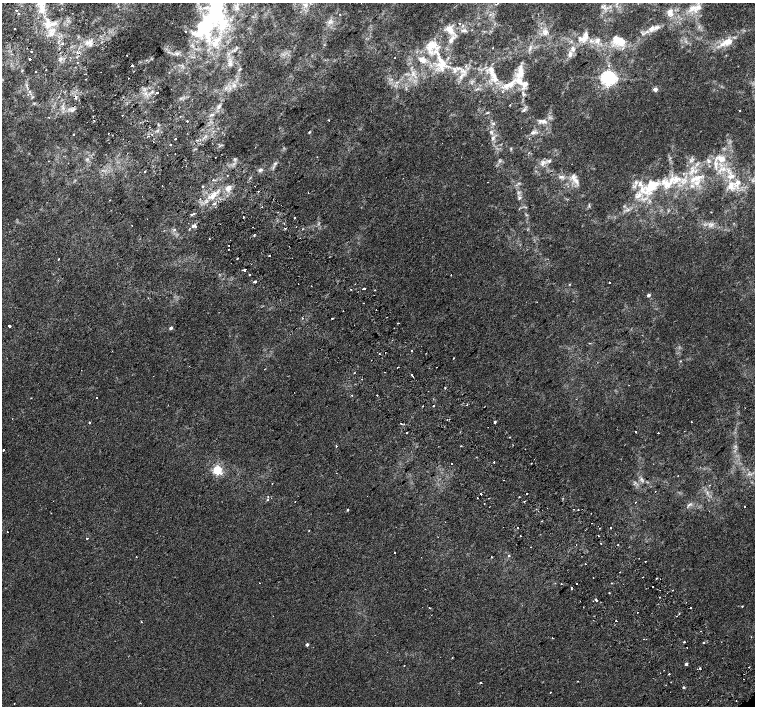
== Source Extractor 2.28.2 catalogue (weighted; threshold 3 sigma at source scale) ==
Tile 11 of 4 x 4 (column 3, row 3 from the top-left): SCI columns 3055-4560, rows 1606-3012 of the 6117 x 6089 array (HDU 1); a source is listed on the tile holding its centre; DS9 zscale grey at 2 x 2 block average (1 PNG px = mean of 2 x 2 image px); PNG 757 x 708 px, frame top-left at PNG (2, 3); no overlay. Shown black and unused: <1% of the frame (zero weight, under 2 of 3 exposures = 3% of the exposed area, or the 3 px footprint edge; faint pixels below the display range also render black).
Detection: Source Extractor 2.28.2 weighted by HDU 2 'WHT'; one run over the whole footprint, this tile lists its part. Background 0.00197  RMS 0.0023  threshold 0.0104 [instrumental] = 3 sigma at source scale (4.5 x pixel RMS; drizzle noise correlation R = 1.50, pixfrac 1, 0.0396/0.0396 arcsec/px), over >= 5 px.
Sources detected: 288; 28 cosmic-ray / hot-pixel residue — not listed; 23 inside a brighter listed object's ellipse — not listed separately; the other 237 listed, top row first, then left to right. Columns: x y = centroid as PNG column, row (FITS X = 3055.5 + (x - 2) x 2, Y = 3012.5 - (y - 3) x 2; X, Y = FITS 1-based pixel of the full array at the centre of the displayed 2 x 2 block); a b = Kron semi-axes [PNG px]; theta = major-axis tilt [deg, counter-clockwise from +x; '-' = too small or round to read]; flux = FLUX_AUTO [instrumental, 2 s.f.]
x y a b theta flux
305 5 7 4 -15 1.8
41 6 13 6 82 5.5
693 9 15 11 14 7.7
16 10 2 2 - 1.4
215 11 49 25 -88 71
670 11 9 7 23 3
72 13 2 2 - 0.28
19 14 2 2 - 2.2
340 14 2 2 - 0.29
459 23 2 2 - 1.5
50 24 21 6 17 6.8
14 29 2 2 - 0.96
652 29 9 6 72 2.5
450 30 13 8 -48 4.9
185 31 2 2 - 1.4
464 31 6 2 0 0.84
545 32 8 7 - 3
52 34 3 3 - 1.2
585 36 14 6 77 3.6
617 39 15 6 -34 12
591 41 4 3 - 0.98
597 41 9 6 54 2.5
89 42 9 6 -3 3.1
727 42 23 8 24 8
62 44 2 2 - 1.3
324 45 2 2 - 0.29
432 45 17 12 15 9.6
530 48 4 2 - 0.63
31 52 2 2 - 0.61
570 54 9 5 68 2.9
30 59 2 2 - 3.9
422 60 3 3 - 9.2
77 62 2 2 - 2.3
442 63 14 10 15 7.9
230 64 8 3 48 1.5
132 65 2 2 - 1.8
608 66 2 2 - 0.41
75 67 2 2 - 0.4
239 69 4 2 - 0.49
521 69 13 6 85 3.8
22 70 3 2 - 0.34
46 70 2 2 - 0.71
455 71 5 4 - 1.3
35 72 2 2 - 0.29
413 73 4 2 - 0.72
462 75 14 3 45 2.6
494 77 16 8 -74 6.5
608 78 4 4 - 230
510 84 16 8 42 7.3
524 84 12 7 -1 3.8
655 89 2 2 - 6.4
157 92 2 2 - 3.1
523 93 7 3 -48 1
76 96 3 2 - 1.3
510 105 2 2 - 0.33
220 106 4 3 - 0.83
63 108 4 2 - 0.66
72 110 5 3 - 1.2
524 110 4 3 - 0.84
740 111 2 2 - 0.35
487 113 4 2 - 0.44
180 116 2 2 - 1.3
328 120 2 2 - 0.38
94 121 2 2 - 0.32
187 121 2 2 - 0.97
543 121 13 5 -9 2.8
309 132 3 2 - 0.54
534 133 8 3 31 1.4
73 134 2 2 - 3
152 134 2 2 - 1.6
493 138 7 4 64 1.5
175 139 2 2 - 0.73
197 140 2 2 - 1.6
170 145 2 2 - 1.9
511 148 3 2 - 0.38
721 159 12 9 -28 6.3
691 160 4 3 - 0.83
708 160 5 2 - 0.65
48 161 2 2 - 0.23
549 161 5 4 - 0.98
275 163 5 3 - 0.86
542 164 6 3 72 1.2
182 167 2 2 - 0.28
723 169 5 4 - 1.7
260 170 5 5 - 1.2
693 170 7 3 36 1.7
145 172 2 2 - 0.82
227 175 2 2 - 0.41
561 177 8 3 -3 1.4
696 178 23 6 24 7
676 179 12 9 10 7.1
213 180 2 2 - 1.3
576 181 11 6 -42 3.3
636 182 6 4 -71 1.4
731 185 12 7 90 5.3
162 186 2 2 - 0.29
202 186 2 2 - 0.7
652 186 23 13 43 17
228 188 10 6 53 3.2
258 191 2 2 - 0.33
212 196 8 5 73 3
519 198 5 4 - 0.9
110 200 2 2 - 0.37
262 207 2 2 - 0.58
193 214 3 2 - 0.83
295 218 2 2 - 2.5
132 225 2 2 - 0.15
193 226 5 3 - 1.6
196 227 2 2 - 2.4
174 230 4 3 - 0.67
254 235 3 2 - 0.56
209 238 2 2 - 0.7
228 245 2 2 - 0.38
229 249 2 2 - 0.54
270 255 2 2 - 2.2
237 258 2 2 - 0.67
58 259 2 2 - 0.77
244 270 2 2 - 3.1
249 275 2 2 - 1.3
451 275 2 2 - 0.32
255 282 3 2 - 0.86
609 282 2 2 - 1.3
570 284 3 2 - 0.38
364 288 3 2 - 4.1
351 289 2 2 - 0.41
649 295 3 2 - 2.1
363 303 2 2 - 0.31
343 311 2 2 - 0.79
302 318 2 2 - 0.81
332 318 2 2 - 1.3
9 326 2 2 - 5.9
171 328 3 2 - 1.5
590 343 2 2 - 0.32
412 350 2 2 - 0.64
112 351 2 2 - 0.22
385 352 2 2 - 0.24
379 354 2 2 - 1.4
453 358 2 2 - 0.87
398 367 2 2 - 0.82
81 370 2 2 - 0.19
385 372 2 2 - 0.36
411 374 2 2 - 0.52
413 376 2 2 - 0.98
362 379 2 2 - 0.26
629 385 2 2 - 0.2
445 388 2 2 - 0.36
352 395 2 2 - 0.52
377 395 2 2 - 0.76
97 397 2 2 - 0.59
31 398 2 2 - 0.24
467 405 2 2 - 0.84
422 406 2 2 - 0.89
433 406 2 2 - 0.75
447 420 2 2 - 0.44
495 422 2 2 - 0.73
691 422 2 2 - 0.38
89 423 2 2 - 1
401 423 2 2 - 2.3
636 432 2 2 - 0.66
407 433 2 2 - 0.89
658 433 2 2 - 1.1
336 446 2 2 - 1.2
461 446 2 2 - 0.71
525 449 2 2 - 0.28
3 450 2 2 - 1.6
494 462 2 2 - 1.7
452 463 2 2 - 0.63
531 463 2 2 - 0.31
217 470 3 3 - 49
641 479 5 3 - 1
504 480 2 2 - 0.75
709 485 2 2 - 0.29
655 491 2 2 - 0.46
527 493 2 2 - 1.5
481 494 2 2 - 1.7
268 497 2 2 - 0.42
519 497 2 2 - 0.41
478 498 2 2 - 0.69
267 500 3 2 - 0.32
524 501 2 2 - 0.43
295 502 2 2 - 0.17
635 502 2 2 - 0.16
484 503 2 2 - 0.42
689 505 6 3 32 0.95
489 507 2 2 - 0.27
745 507 2 2 - 0.23
574 509 2 2 - 0.48
578 509 2 2 - 0.58
347 510 2 2 - 0.57
541 521 2 2 - 0.54
611 527 2 2 - 1.4
517 528 2 2 - 0.32
309 530 2 2 - 0.22
7 532 2 2 - 0.23
520 535 2 2 - 1.1
87 539 2 2 - 0.71
394 552 2 2 - 0.94
509 556 2 2 - 0.69
645 561 2 2 - 0.41
586 564 2 2 - 2.2
643 577 2 2 - 0.36
656 578 2 2 - 1
555 583 2 2 - 0.25
577 583 2 2 - 0.96
612 583 2 2 - 0.37
561 584 2 2 - 1.1
652 586 2 2 - 1.4
572 587 2 2 - 0.62
672 590 2 2 - 0.6
609 593 2 2 - 0.28
660 597 2 2 - 0.24
596 600 3 2 - 3
593 601 2 2 - 0.36
742 606 2 2 - 0.33
429 608 2 2 - 0.27
637 612 2 2 - 0.8
676 616 2 2 - 0.19
616 621 2 2 - 1.1
141 622 2 2 - 0.44
751 637 2 2 - 0.38
552 638 2 2 - 0.43
684 642 2 2 - 1.8
704 642 3 2 - 0.44
307 644 2 2 - 1.4
686 664 2 2 - 1.3
404 665 2 2 - 0.51
700 668 2 2 - 1.6
664 670 2 2 - 0.2
669 674 2 2 - 2.5
744 679 2 2 - 0.3
577 681 2 2 - 0.29
671 682 2 2 - 0.21
481 683 2 2 - 0.84
683 687 3 2 - 0.69
550 692 2 2 - 0.53
736 700 2 2 - 0.63
14 704 2 2 - 0.21
Overlapping masked pixels (flux is a lower limit): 3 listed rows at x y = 132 65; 76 96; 385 352
Isophote crosses this tile's border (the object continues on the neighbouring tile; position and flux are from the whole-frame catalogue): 2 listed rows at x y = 41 6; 215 11
Diffuse or blended objects may show on this block-average render without a row.